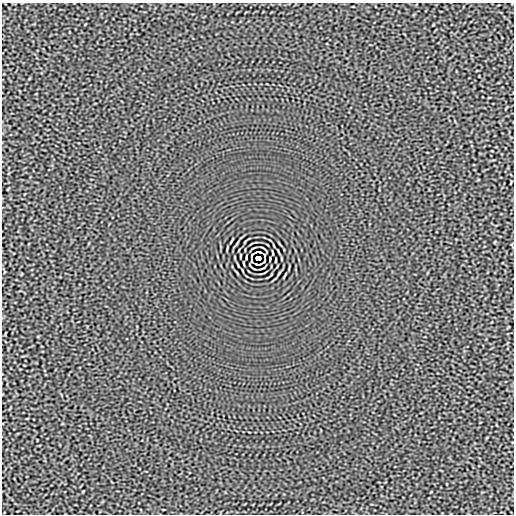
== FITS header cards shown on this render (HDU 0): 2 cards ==
NAXIS1  =                  512
NAXIS2  =                  512

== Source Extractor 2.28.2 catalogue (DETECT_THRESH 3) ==
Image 512 x 512 px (HDU 0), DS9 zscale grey, 1 PNG px = 1 image px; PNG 516 x 516 px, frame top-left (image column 1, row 512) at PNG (2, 3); no overlay
Background -2.73e-05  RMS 0.0015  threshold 0.00465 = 3 sigma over >= 5 px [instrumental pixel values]
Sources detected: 9; all 9 listed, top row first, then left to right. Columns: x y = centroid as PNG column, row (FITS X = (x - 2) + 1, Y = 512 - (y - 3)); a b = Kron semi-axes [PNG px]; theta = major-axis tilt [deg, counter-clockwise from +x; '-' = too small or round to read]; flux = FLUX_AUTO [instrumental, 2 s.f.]
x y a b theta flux
258 252 6 2 0 0.15
252 255 5 2 - 0.032
240 256 3 2 - 0.064
258 258 5 4 - 4
276 260 3 2 - 0.064
251 261 3 2 - 0.082
264 261 5 2 - 0.032
244 263 4 2 - 0.086
258 264 6 2 0 0.15